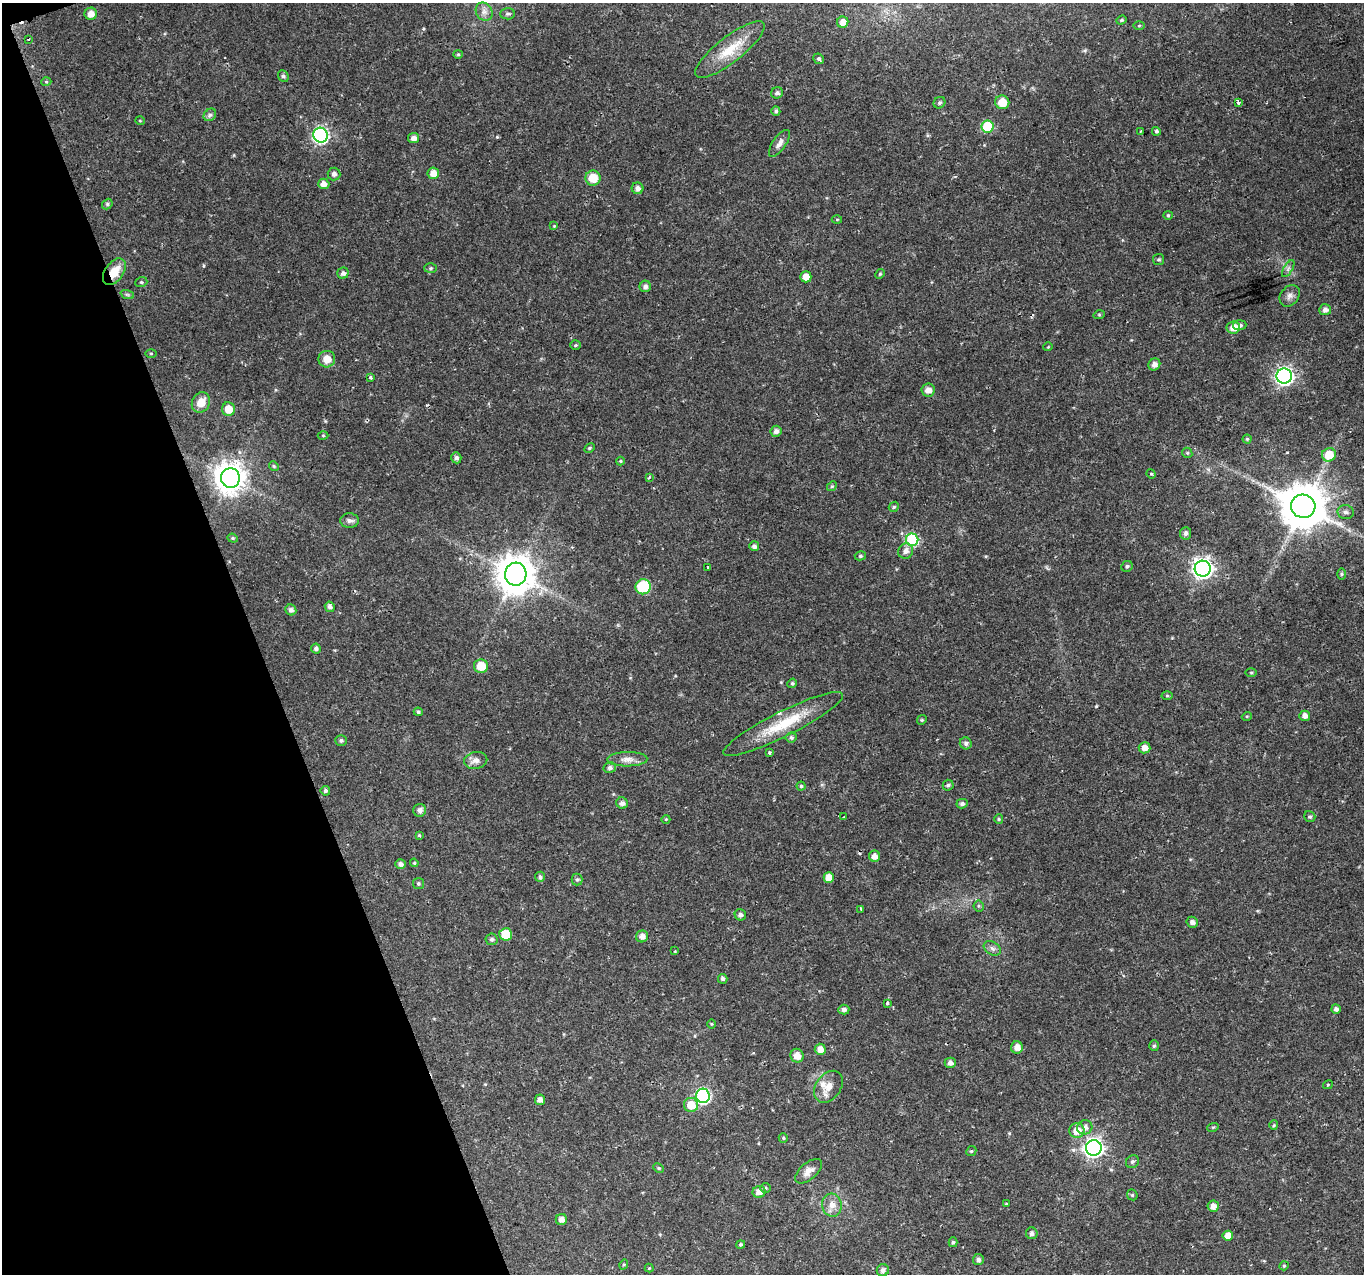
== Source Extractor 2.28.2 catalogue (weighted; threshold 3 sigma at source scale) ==
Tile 5 of 4 x 4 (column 1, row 2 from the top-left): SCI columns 4-1365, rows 2672-3943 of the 5449 x 5285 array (HDU 1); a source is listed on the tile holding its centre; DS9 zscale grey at full resolution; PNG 1366 x 1276 px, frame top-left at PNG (2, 3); each listed source drawn as its Kron ellipse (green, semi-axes under 4 px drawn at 4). Shown black and unused: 19% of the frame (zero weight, under 2 of 3 exposures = <1% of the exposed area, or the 3 px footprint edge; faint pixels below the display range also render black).
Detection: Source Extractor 2.28.2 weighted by HDU 2 'WHT'; one run over the whole footprint, this tile lists its part. Background 0.0288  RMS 0.0031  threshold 0.0141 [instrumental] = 3 sigma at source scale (4.5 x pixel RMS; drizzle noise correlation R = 1.50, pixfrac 1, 0.0396/0.0396 arcsec/px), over >= 5 px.
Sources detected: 181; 3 cosmic-ray / hot-pixel residue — neither listed nor drawn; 2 inside a brighter listed object's ellipse — not listed separately; the other 176 listed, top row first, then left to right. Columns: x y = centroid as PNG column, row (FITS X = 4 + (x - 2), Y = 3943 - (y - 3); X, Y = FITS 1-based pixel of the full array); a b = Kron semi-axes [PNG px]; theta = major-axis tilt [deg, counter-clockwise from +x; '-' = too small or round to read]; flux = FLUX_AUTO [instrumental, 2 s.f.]
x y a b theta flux
484 12 9 8 - 1.6
91 14 6 6 - 2.4
508 14 7 5 2 0.68
1121 20 5 4 - 0.44
843 22 5 5 - 2.7
1139 25 5 4 - 0.33
28 40 3 2 - 0.61
730 50 43 13 38 9.1
458 54 4 4 - 0.36
819 59 5 5 - 0.67
283 76 6 5 - 0.64
46 82 5 3 - 0.35
777 93 6 5 - 0.89
1002 102 7 7 - 4.3
1239 102 4 3 - 0.84
939 103 6 5 - 0.59
776 111 4 4 - 0.56
210 115 7 5 44 0.72
140 121 5 3 - 0.26
988 126 6 6 - 13
1141 131 2 2 - 0.32
1156 131 5 4 - 0.6
321 135 7 7 - 66
413 138 5 5 - 1.6
779 143 16 6 55 1.7
433 173 6 5 - 2.9
334 174 6 6 - 0.99
593 178 7 7 - 5.3
324 184 6 5 - 2
638 188 6 5 - 1.4
107 204 5 4 - 0.49
1168 215 4 4 - 0.37
837 219 5 3 - 0.33
554 226 4 4 - 0.33
1158 259 5 5 - 0.53
430 268 6 5 - 0.49
1288 269 9 4 59 0.88
114 272 15 9 55 5.4
343 273 6 5 - 1
880 274 5 4 - 0.41
806 277 5 5 - 3.1
141 282 6 5 - 0.48
645 286 6 5 - 1.1
127 294 7 4 -19 0.55
1290 296 12 9 51 1.5
1325 310 6 5 - 1.3
1099 315 5 3 - 0.33
1240 325 6 5 - 0.79
1233 328 7 6 - 3.4
576 345 5 4 - 0.39
1048 347 5 3 - 0.23
151 353 5 3 - 0.3
327 359 8 8 - 3.2
1154 365 6 5 - 1.4
1284 376 7 7 - 120
370 377 3 3 - 0.69
928 390 7 6 - 2
201 402 10 8 59 3.9
228 409 7 6 - 4.1
776 431 5 5 - 1.3
323 435 5 3 - 0.28
1247 439 4 4 - 0.39
589 448 6 4 28 0.43
1187 453 5 4 - 0.42
1329 455 7 6 - 6.7
456 458 5 5 - 0.97
620 461 4 4 - 0.31
274 466 5 4 - 0.39
1151 474 5 4 - 0.32
649 477 3 3 - 0.41
230 478 10 9 - 450
832 486 5 4 - 0.43
1303 506 12 11 - 1300
894 507 5 4 - 0.55
1346 512 8 7 - 1.1
350 521 9 7 -1 1.1
1185 533 6 5 - 0.99
233 538 5 4 - 0.44
912 540 6 6 - 28
754 546 5 5 - 1
906 551 8 7 - 1.8
860 556 5 4 - 0.5
1127 566 6 5 - 0.59
708 567 3 3 - 1.3
1203 569 8 8 - 160
516 574 11 10 - 760
1341 574 6 4 89 0.4
643 587 7 7 - 14
330 607 5 4 - 0.96
291 610 5 5 - 1
316 649 5 5 - 0.96
481 666 7 7 - 6
1251 673 5 3 - 0.31
792 683 5 4 - 0.49
1167 696 5 3 - 0.33
418 712 4 4 - 0.61
1247 716 5 3 - 0.31
1305 716 5 5 - 1.7
922 720 5 4 - 0.41
783 724 66 12 27 14
791 738 5 5 - 0.68
341 740 6 5 - 0.7
966 743 6 5 - 0.78
1144 748 6 5 - 2.1
769 752 3 3 - 0.56
627 759 20 7 1 2.4
476 760 11 8 11 1.9
610 768 6 5 - 0.86
948 785 5 5 - 0.65
801 786 4 4 - 0.44
325 791 5 4 - 0.69
622 803 6 5 - 1.2
962 804 5 4 - 0.85
420 810 6 6 - 1.3
844 817 3 2 - 0.42
1310 817 6 5 - 0.53
666 819 4 3 - 0.26
999 819 5 4 - 0.39
419 835 4 4 - 0.43
874 856 6 5 - 2
414 863 4 4 - 0.32
401 864 5 5 - 1.2
540 877 5 5 - 0.7
829 878 5 5 - 3.3
577 879 6 5 - 0.55
418 883 5 5 - 0.51
979 906 5 5 - 0.47
861 909 4 2 - 1
740 915 6 5 - 1
1192 922 6 5 - 1.2
506 934 6 6 - 6.9
642 936 6 6 - 1.7
491 939 6 6 - 0.72
992 948 9 6 -31 1.1
675 951 3 2 - 0.31
723 979 5 4 - 0.77
887 1003 3 3 - 1.2
1336 1009 5 4 - 1.1
844 1010 5 5 - 1
711 1024 5 3 - 0.28
1154 1046 5 4 - 0.6
1017 1047 6 6 - 2.1
820 1049 5 5 - 2.4
797 1056 7 6 - 2.9
950 1063 5 5 - 1.4
1328 1085 5 4 - 0.33
828 1087 17 12 54 3.5
703 1096 7 7 - 58
540 1100 5 5 - 1.3
691 1105 7 7 - 5.4
1274 1125 5 4 - 0.37
1085 1127 7 7 - 1.6
1213 1127 6 3 19 0.36
1077 1131 7 7 - 3.6
783 1138 5 4 - 0.36
1094 1148 8 7 - 140
971 1151 5 4 - 0.44
1132 1162 7 6 - 0.76
659 1168 6 4 -27 0.47
808 1171 16 8 40 2.2
765 1188 5 4 - 0.45
759 1192 6 6 - 2.1
1132 1195 6 5 - 0.39
1006 1204 3 3 - 0.46
832 1205 11 10 - 2.5
1213 1206 5 5 - 1.9
561 1219 5 5 - 1.7
1032 1233 6 6 - 0.9
1228 1236 5 5 - 2.7
953 1242 5 4 - 0.51
740 1244 4 4 - 0.52
978 1259 5 5 - 0.82
624 1264 5 3 - 0.34
1284 1266 5 4 - 0.35
649 1268 4 4 - 0.3
883 1270 6 6 - 1.2
Overlapping masked pixels (flux is a lower limit): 1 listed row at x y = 114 272